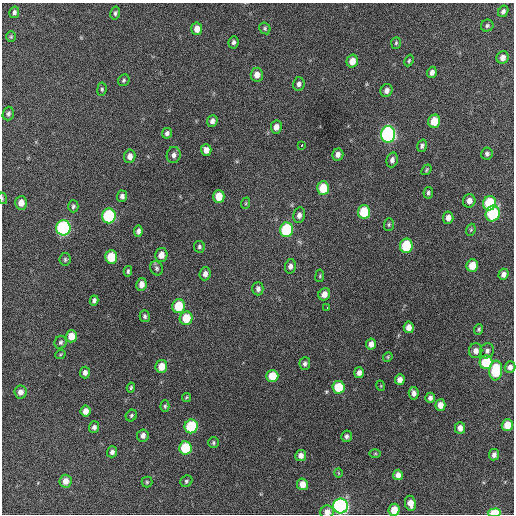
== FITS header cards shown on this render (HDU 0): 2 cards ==
NAXIS1  =                  512 / Axis length
NAXIS2  =                  512 / Axis length

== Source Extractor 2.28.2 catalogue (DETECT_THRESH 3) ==
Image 512 x 512 px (HDU 0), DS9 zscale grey, 1 PNG px = 1 image px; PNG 516 x 516 px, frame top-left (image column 1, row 512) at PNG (2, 3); each listed source drawn as its Kron ellipse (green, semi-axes under 4 px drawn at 4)
Background 366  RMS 19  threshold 56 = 3 sigma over >= 5 px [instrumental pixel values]
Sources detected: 125; all 125 listed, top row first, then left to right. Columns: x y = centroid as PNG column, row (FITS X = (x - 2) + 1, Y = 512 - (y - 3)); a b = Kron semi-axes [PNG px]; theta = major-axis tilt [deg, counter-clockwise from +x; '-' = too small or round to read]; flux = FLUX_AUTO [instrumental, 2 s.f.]
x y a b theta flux
503 11 6 4 58 3700
14 12 6 5 - 3500
115 13 7 4 77 2600
487 26 6 6 - 2600
265 28 6 5 - 2100
197 29 6 5 - 11000
11 37 5 5 - 1900
233 42 6 5 - 3500
396 43 6 4 85 2000
503 57 6 6 - 7700
352 61 6 5 - 13000
409 61 6 4 64 1600
432 72 6 4 70 5400
257 75 7 6 - 9300
124 80 6 5 - 2400
299 84 7 5 79 4300
102 89 7 4 83 2100
387 90 7 6 - 5600
8 114 7 5 71 2900
212 121 6 5 - 5100
434 121 6 6 - 23000
276 127 6 5 - 8100
167 133 5 5 - 3900
388 134 8 7 - 290000
302 145 4 3 - 4300
422 146 6 4 72 3200
206 150 6 5 - 8400
338 154 6 5 - 5900
487 154 6 5 - 3200
174 155 8 7 - 5300
130 156 7 5 81 7500
392 160 7 5 74 5000
426 170 6 4 51 1700
323 188 7 6 - 31000
428 193 6 4 82 2600
122 196 6 5 - 4200
219 196 6 6 - 19000
2 198 6 3 -72 1400
469 201 7 6 - 7200
21 203 7 6 - 10000
246 203 6 3 71 1500
489 203 7 6 - 58000
73 206 6 5 - 2300
364 212 7 6 - 48000
493 214 8 7 - 80000
299 215 8 6 79 5700
109 216 7 6 - 130000
448 218 6 5 - 6800
389 225 6 5 - 2100
63 228 8 7 - 210000
286 230 7 6 - 95000
471 230 6 4 69 1600
138 231 5 4 - 4100
406 246 7 6 - 70000
199 247 6 5 - 2300
161 255 7 6 - 11000
111 257 6 6 - 35000
65 259 6 5 - 2400
472 265 6 5 - 18000
290 266 7 5 78 5100
157 268 7 6 - 2800
128 271 5 3 - 2100
205 274 6 5 - 6100
503 274 5 5 - 6200
320 276 6 4 83 1600
141 284 6 5 - 8700
258 289 6 5 - 4200
324 294 6 5 - 8700
94 300 5 4 - 3500
178 306 7 6 - 38000
327 308 3 2 - 6500
145 316 6 5 - 2900
186 318 7 6 - 27000
409 327 6 5 - 8300
479 329 5 4 - 1900
71 336 6 5 - 17000
61 342 6 6 - 3000
371 344 5 5 - 8100
476 351 7 6 - 6500
487 351 7 7 - 4400
60 355 5 3 - 1300
388 357 5 4 - 1600
486 362 7 6 - 51000
305 364 6 5 - 3600
161 366 6 6 - 18000
510 367 6 5 - 5800
496 370 10 6 86 58000
85 372 6 5 - 5200
359 373 5 5 - 5800
272 376 6 6 - 26000
400 379 5 5 - 6600
381 386 5 3 - 1100
338 387 6 6 - 39000
131 388 5 4 - 2000
20 392 6 6 - 7500
414 393 6 5 - 5700
187 397 5 4 - 1500
430 398 5 4 - 4600
440 405 5 5 - 9900
165 406 6 4 89 2100
85 411 5 5 - 10000
131 416 6 5 - 2400
507 425 6 5 - 18000
191 426 7 6 - 79000
94 427 5 5 - 4300
460 428 6 5 - 7200
143 435 6 6 - 6000
346 436 6 5 - 3700
213 443 5 5 - 2100
185 448 6 6 - 59000
112 452 5 5 - 4700
375 454 6 4 0 1400
301 455 5 5 - 7000
494 455 5 5 - 5000
338 473 5 3 - 1000
398 475 5 5 - 7800
65 481 6 6 - 10000
186 481 6 5 - 2300
147 482 5 5 - 1800
302 484 6 5 - 12000
410 503 7 5 -80 12000
341 506 7 7 - 320000
394 510 6 5 - 17000
327 512 7 6 - 8900
495 513 6 4 4 41000
At the frame edge (FLAGS 8, measured only in part): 5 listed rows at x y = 2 198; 341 506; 394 510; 327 512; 495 513